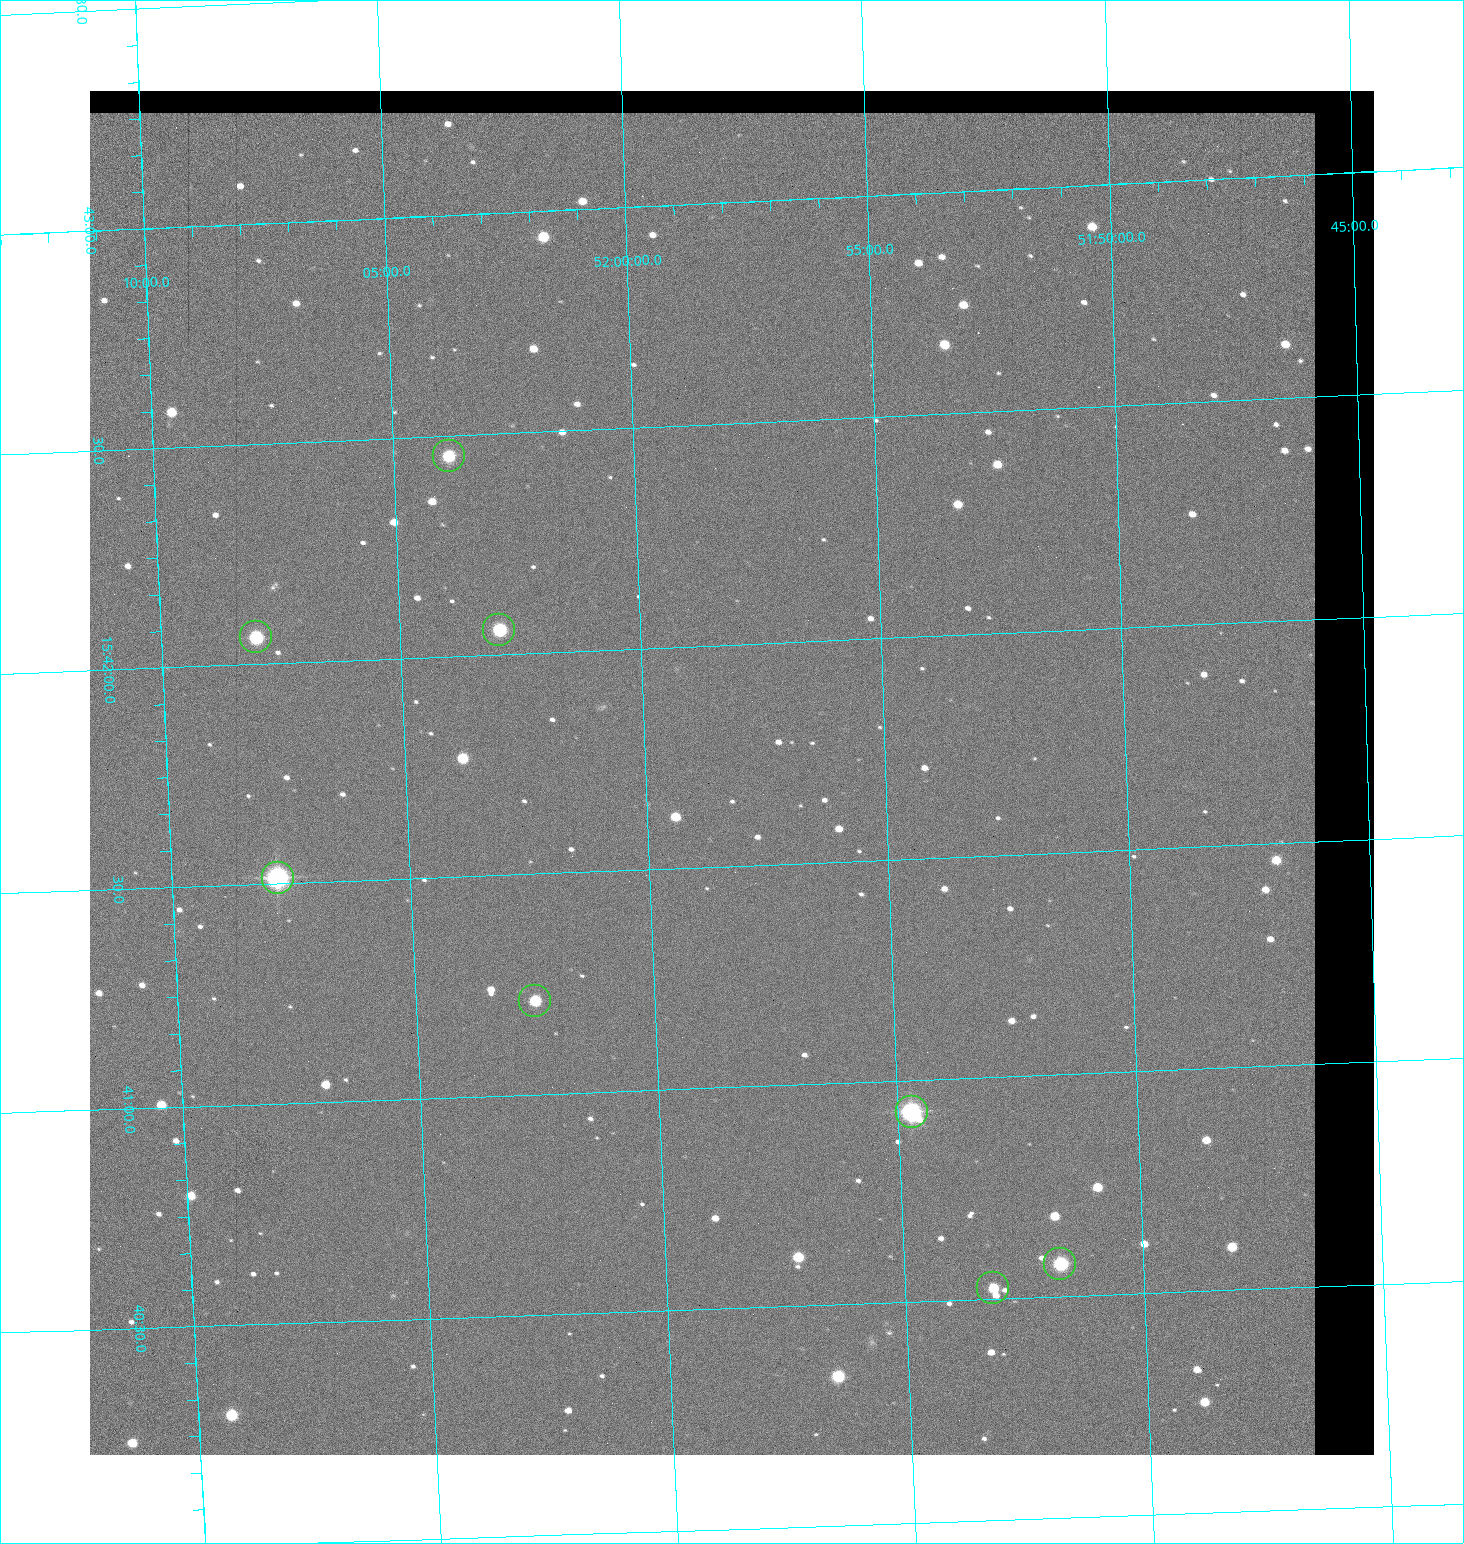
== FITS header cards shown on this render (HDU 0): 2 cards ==
NAXIS1  =                 1284 / length of data axis 1
NAXIS2  =                 1364 / length of data axis 2

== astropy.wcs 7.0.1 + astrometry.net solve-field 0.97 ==
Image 1284 x 1364 px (HDU 0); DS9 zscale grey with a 90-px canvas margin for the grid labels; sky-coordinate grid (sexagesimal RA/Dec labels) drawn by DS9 from the SOLVED WCS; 8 Tycho-2 reference stars matched to detected sources circled (green)
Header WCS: RA---TAN/DEC--TAN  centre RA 15:41:43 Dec +51:58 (235.43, +51.97 deg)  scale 1.26 arcsec/px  FOV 26.9' x 28.5'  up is +92 deg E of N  parity flipped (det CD > 0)
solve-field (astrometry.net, Tycho-2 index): VERIFIED the header's WCS against the Tycho-2 star catalogue (8 matches, 0 conflicts) and refined it, rather than solving blind
Solved WCS: RA---TAN-SIP/DEC--TAN-SIP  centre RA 15:41:43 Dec +51:58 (235.43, +51.97 deg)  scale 1.25 arcsec/px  FOV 26.8' x 28.5'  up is +92 deg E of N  parity flipped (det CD > 0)
The solver's refit moves the header's centre by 0.37 arcsec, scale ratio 0.9968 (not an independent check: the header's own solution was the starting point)
Tycho-2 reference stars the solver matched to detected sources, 8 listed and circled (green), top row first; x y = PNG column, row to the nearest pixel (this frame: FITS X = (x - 90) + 1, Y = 1364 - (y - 91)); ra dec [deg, ICRS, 3 dp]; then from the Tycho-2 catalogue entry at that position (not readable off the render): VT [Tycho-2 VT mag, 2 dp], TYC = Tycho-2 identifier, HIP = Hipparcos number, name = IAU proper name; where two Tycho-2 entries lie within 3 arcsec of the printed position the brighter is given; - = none
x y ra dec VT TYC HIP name
449 456 235.614 +52.064 11.61 3489-1132-1 - -
499 630 235.514 +52.049 11.19 3489-1407-1 - -
256 637 235.515 +52.133 11.12 3489-1380-1 - -
278 878 235.378 +52.130 9.31 3489-1322-1 76850 -
535 1001 235.303 +52.042 11.52 3489-958-1 - -
912 1112 235.232 +51.912 9.59 3489-824-1 - -
1060 1264 235.143 +51.862 10.97 3489-1016-1 - -
993 1288 235.131 +51.886 12.29 3489-908-1 - -